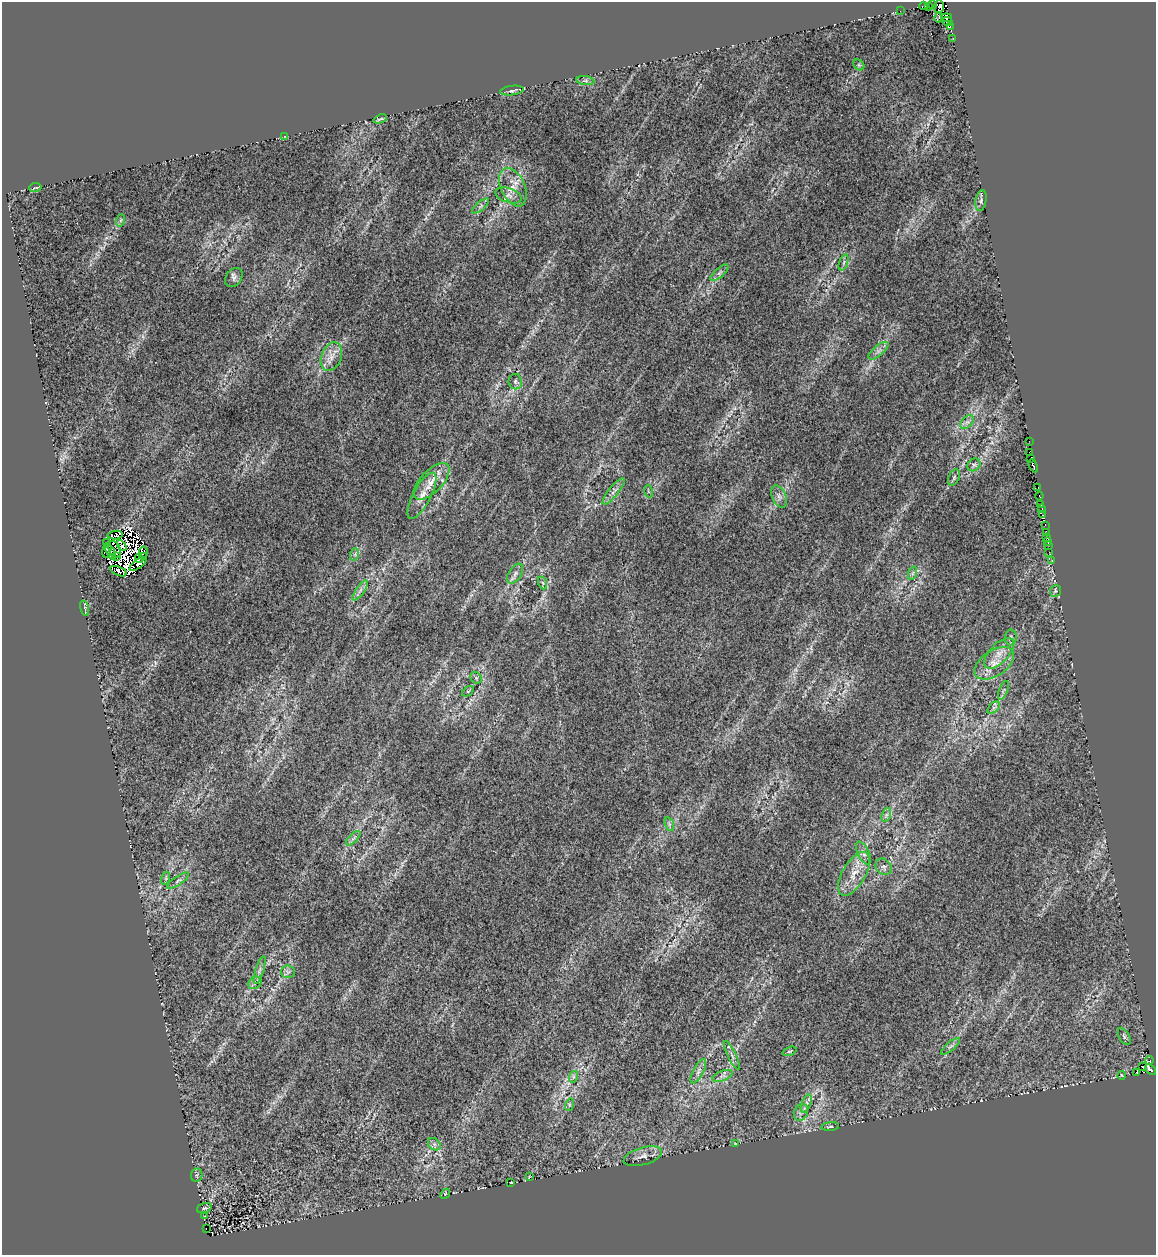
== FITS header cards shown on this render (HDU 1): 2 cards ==
NAXIS1  =                 1154
NAXIS2  =                 1253

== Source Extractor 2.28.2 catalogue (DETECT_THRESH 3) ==
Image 1154 x 1253 px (HDU 1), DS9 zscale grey, 1 PNG px = 1 image px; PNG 1158 x 1257 px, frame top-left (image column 1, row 1253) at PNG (2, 2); each listed source drawn as its Kron ellipse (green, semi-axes under 4 px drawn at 4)
Background 0.612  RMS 0.035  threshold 0.105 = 3 sigma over >= 5 px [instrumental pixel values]
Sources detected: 129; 15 with non-positive FLUX_AUTO (blend fragments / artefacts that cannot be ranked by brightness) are neither listed nor drawn; the other 114 listed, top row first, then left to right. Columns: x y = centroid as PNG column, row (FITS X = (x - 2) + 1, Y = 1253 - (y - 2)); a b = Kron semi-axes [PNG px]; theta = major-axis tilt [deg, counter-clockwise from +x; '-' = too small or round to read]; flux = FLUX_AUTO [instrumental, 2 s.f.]
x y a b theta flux
932 4 3 2 - 51
924 6 4 3 - 110
929 6 3 2 - 43
939 6 6 5 - 170
900 11 2 2 - 3.4
938 17 5 4 - 55
947 18 5 3 - 120
947 21 5 3 - 130
950 26 4 2 - 28
953 38 4 3 - 8.1
859 65 6 4 -45 3.8
585 81 9 4 -8 5.3
512 90 12 4 7 8.1
380 119 7 2 19 3.4
285 137 3 2 - 1.7
513 187 20 12 -65 34
35 188 6 2 5 2.8
509 195 14 7 -18 15
981 201 11 5 80 6.9
481 206 10 3 40 4.6
121 220 6 4 71 3
844 263 8 3 71 4.2
719 273 11 4 40 6.7
234 277 11 7 51 9.3
878 351 12 5 40 11
331 357 14 10 68 23
515 382 8 6 -80 6.8
967 422 8 5 44 7.8
1029 441 3 2 - 1.9
1029 452 2 2 - 23
1031 458 2 2 - 5.2
974 465 7 6 - 6.1
1033 466 7 3 -63 68
954 477 9 5 64 5.5
431 481 23 11 46 36
1038 488 4 2 - 22
614 491 16 5 51 12
648 491 6 4 -71 2.6
422 496 26 9 62 27
1039 496 4 2 - 27
779 497 12 7 -67 9.9
1040 504 3 2 - 18
1042 509 3 2 - 38
1043 515 2 2 - 180
1045 525 2 2 - 5
1046 532 3 2 - 9.6
115 535 8 4 5 3.6
1047 537 4 3 - 83
1048 542 3 3 - 21
106 543 3 2 - 5.8
1049 545 3 2 - 4
122 546 6 4 -57 1.8
115 549 9 5 -67 12
107 550 8 4 78 9.1
111 552 8 3 -65 2.9
143 552 6 4 75 7
1049 552 3 2 - 4.8
355 554 6 4 72 3.6
117 556 4 2 - 3.4
144 557 3 2 - 12
139 558 5 3 - 4.5
1052 560 3 3 - 31
138 564 10 4 36 8.8
118 571 8 4 -23 4.3
913 573 7 4 71 4.4
515 574 11 6 57 10
543 583 6 4 -71 4
360 590 12 3 55 6.4
1055 591 6 5 - 3.4
85 608 8 2 -75 2.7
1011 637 8 6 -89 6.4
999 653 19 9 46 28
994 663 22 12 34 42
476 678 6 5 - 3.4
1003 690 10 3 69 4.7
468 691 7 3 36 3.1
994 708 7 4 44 6
886 815 7 4 71 5.7
669 824 7 4 -72 5.6
353 838 9 3 45 5.2
864 853 12 5 -63 10
884 867 9 7 -49 9.2
854 874 24 11 59 44
166 878 6 4 73 3.8
178 881 13 4 33 6.5
260 970 14 2 73 5.8
288 972 7 6 - 6.9
255 983 7 6 - 6.7
1124 1036 9 5 -60 5.2
950 1046 12 4 40 7
789 1051 7 3 20 2.9
732 1055 16 3 -64 7
1150 1060 4 3 - 38
1142 1066 3 2 - 1.6
1150 1070 6 4 -40 180
698 1071 13 5 62 9.4
1137 1073 4 3 - 13
1121 1075 4 2 - 1.7
722 1076 10 5 21 8.2
573 1077 6 4 72 3.4
806 1103 9 4 68 6.5
569 1105 6 4 73 3.7
801 1112 9 6 62 8.2
830 1127 9 3 6 3.8
735 1143 4 2 - 1.6
434 1144 7 5 -45 5.9
643 1156 20 8 15 19
197 1175 6 5 - 4.6
529 1177 4 3 - 1.4
511 1182 3 2 - 1.9
445 1194 6 4 47 3.1
204 1208 7 5 19 3.5
205 1216 3 2 - 2
206 1228 2 2 - 6.7
At the frame edge (FLAGS 8, measured only in part): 1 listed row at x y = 939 6
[15 non-positive-flux detections neither listed nor drawn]